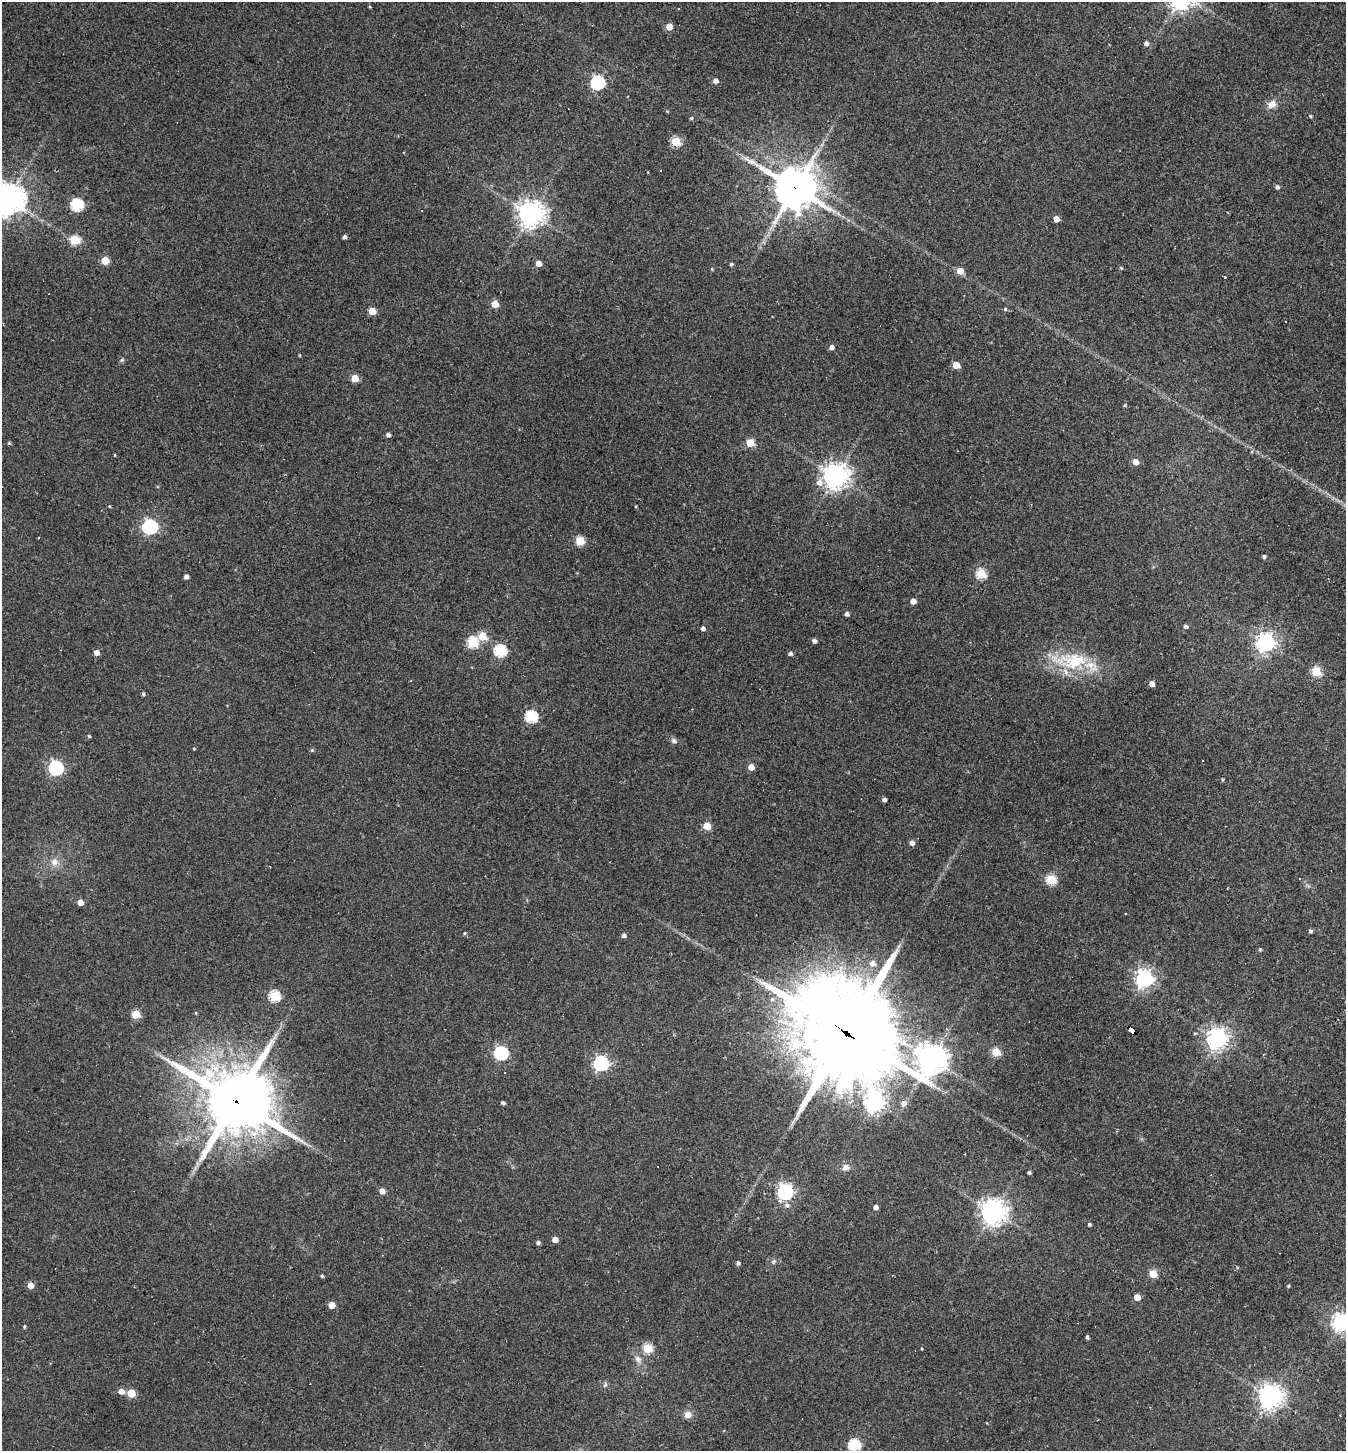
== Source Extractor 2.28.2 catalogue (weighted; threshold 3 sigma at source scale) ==
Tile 6 of 4 x 4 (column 2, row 2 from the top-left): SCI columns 1488-2831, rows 2898-4346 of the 5802 x 5794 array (HDU 1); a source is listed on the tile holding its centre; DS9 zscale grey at full resolution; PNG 1348 x 1453 px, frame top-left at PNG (2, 2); no overlay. Shown black and unused: <1% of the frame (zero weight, under 2 of 3 exposures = <1% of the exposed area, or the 3 px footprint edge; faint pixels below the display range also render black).
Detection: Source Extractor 2.28.2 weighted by HDU 2 'WHT'; one run over the whole footprint, this tile lists its part. Background 0.06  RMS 0.0065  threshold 0.0294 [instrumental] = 3 sigma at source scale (4.5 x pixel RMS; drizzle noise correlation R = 1.50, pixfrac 1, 0.05/0.05 arcsec/px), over >= 5 px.
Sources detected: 138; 9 cosmic-ray / hot-pixel residue — not listed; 1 inside a brighter listed object's ellipse — not listed separately; the other 128 listed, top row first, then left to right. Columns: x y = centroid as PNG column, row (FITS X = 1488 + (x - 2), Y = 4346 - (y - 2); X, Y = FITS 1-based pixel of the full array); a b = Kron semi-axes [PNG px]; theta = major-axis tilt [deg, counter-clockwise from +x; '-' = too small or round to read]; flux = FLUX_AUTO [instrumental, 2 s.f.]
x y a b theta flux
370 7 4 3 - 0.61
669 27 5 5 - 9.4
1146 43 5 5 - 2.4
716 81 5 4 - 3.4
598 82 6 6 - 120
1272 104 13 10 36 4.9
1310 116 5 4 - 0.8
691 118 4 4 - 1.1
676 142 5 5 - 34
660 170 3 3 - 1
1277 187 4 4 - 2
795 188 15 13 -35 1900
7 199 10 9 - 1100
77 205 6 6 - 76
421 210 3 3 - 0.6
531 214 8 8 - 690
1056 219 4 4 - 5.8
344 237 4 4 - 1.8
75 240 5 5 - 35
105 261 5 5 - 16
539 263 5 5 - 5.3
731 264 4 3 - 1.2
1121 268 5 4 - 0.77
712 269 4 4 - 0.63
960 271 5 5 - 9.3
1225 278 3 3 - 21
495 304 5 5 - 14
1005 309 5 5 - 1
372 311 5 5 - 14
831 347 5 5 - 3
122 360 7 4 45 0.98
956 365 5 5 - 15
355 378 5 5 - 14
1124 405 4 3 - 0.81
388 435 4 4 - 2
9 443 4 4 - 0.86
750 443 5 5 - 22
115 455 4 2 - 0.45
1135 462 5 4 - 7.3
836 476 9 8 - 680
109 506 4 4 - 0.64
150 527 6 6 - 160
38 538 3 2 - 0.47
580 541 5 5 - 29
1264 556 4 4 - 1.2
981 574 5 5 - 40
186 577 4 4 - 2.7
913 601 4 4 - 5.8
847 614 4 4 - 2.3
1186 626 4 4 - 1.8
703 628 4 4 - 2.1
482 636 5 5 - 21
814 641 4 4 - 2.3
472 642 6 5 - 49
1266 642 7 7 - 310
500 650 6 6 - 69
96 652 5 5 - 4.4
790 653 4 4 - 1.9
1072 661 55 23 -5 42
1316 671 5 5 - 35
1152 684 4 4 - 4.6
143 694 4 4 - 1.1
531 716 6 5 - 69
89 736 4 4 - 0.8
674 741 8 6 -46 1.8
194 749 4 3 - 0.49
312 750 5 4 - 0.81
1202 760 2 2 - 0.47
751 767 4 4 - 6.7
56 768 6 6 - 150
884 799 4 4 - 2.2
707 826 5 5 - 17
912 843 5 4 - 3.2
54 862 10 9 - 4.7
1051 879 5 5 - 45
80 902 4 4 - 5.7
1310 931 5 4 - 1.3
464 933 5 4 - 0.79
624 935 4 4 - 2.4
1260 949 5 3 - 0.85
873 963 6 5 - 3.1
1144 979 7 6 - 290
274 996 5 5 - 49
772 999 7 6 - 2.4
196 1013 5 3 - 0.59
136 1014 5 5 - 22
946 1029 4 4 - 1.1
1131 1031 7 4 -33 200
845 1032 40 28 -35 14000
1217 1039 7 7 - 460
996 1052 5 5 - 25
501 1053 6 6 - 100
931 1059 9 9 - 960
601 1063 6 6 - 160
236 1101 22 19 -34 5000
874 1102 8 7 - 360
503 1103 5 3 - 1.3
903 1103 6 6 - 3.5
845 1167 9 8 - 3.5
1029 1173 4 3 - 1.3
382 1191 5 5 - 5.3
785 1192 6 6 - 200
787 1205 7 6 - 2.2
876 1207 4 4 - 3.2
993 1212 8 8 - 670
1089 1224 4 3 - 1.3
555 1239 4 4 - 5.3
538 1242 4 4 - 1.9
774 1262 7 5 57 1.4
738 1263 5 4 - 1.7
1153 1274 5 5 - 21
322 1276 4 3 - 1.1
31 1285 5 5 - 6.7
1288 1286 4 4 - 0.94
1137 1297 5 4 - 8.4
332 1305 5 5 - 10
1341 1322 7 6 - 290
24 1326 4 3 - 0.81
1087 1337 4 3 - 1.4
647 1348 5 5 - 36
921 1348 3 2 - 0.54
638 1359 10 8 -42 3.3
605 1385 7 5 64 1.4
121 1391 6 5 - 4.8
131 1393 5 5 - 21
1271 1397 8 7 - 590
688 1414 10 9 - 3.9
854 1445 6 5 - 61
Overlapping masked pixels (flux is a lower limit): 4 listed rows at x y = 795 188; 1131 1031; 845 1032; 236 1101
Isophote crosses this tile's border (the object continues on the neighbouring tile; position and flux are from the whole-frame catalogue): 2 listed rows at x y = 7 199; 1341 1322